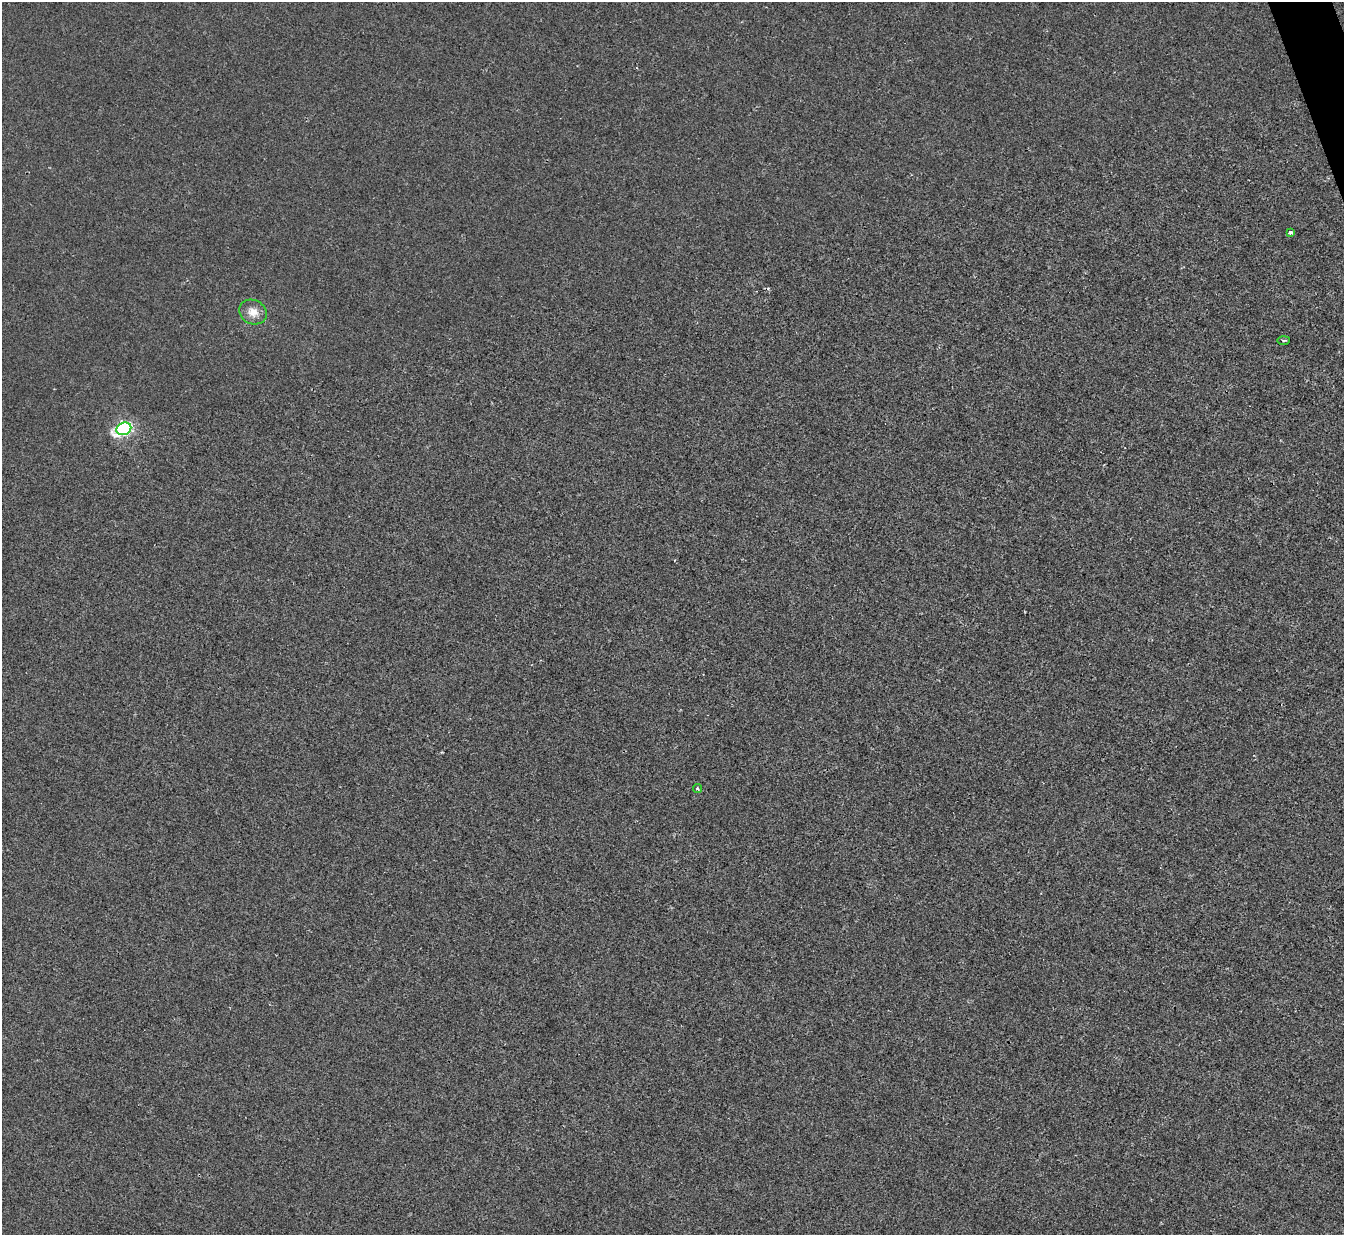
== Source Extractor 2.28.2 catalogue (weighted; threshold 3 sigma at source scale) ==
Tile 10 of 4 x 4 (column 2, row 3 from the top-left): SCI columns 1345-2686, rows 1507-2739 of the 5370 x 5353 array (HDU 1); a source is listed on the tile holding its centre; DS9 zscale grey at full resolution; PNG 1346 x 1237 px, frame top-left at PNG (2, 2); each listed source drawn as its Kron ellipse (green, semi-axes under 4 px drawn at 4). Shown black and unused: <1% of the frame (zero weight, under 2 of 3 exposures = <1% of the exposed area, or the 3 px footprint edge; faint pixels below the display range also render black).
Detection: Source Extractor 2.28.2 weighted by HDU 2 'WHT'; one run over the whole footprint, this tile lists its part. Background 0.00107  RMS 0.005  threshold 0.0225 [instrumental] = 3 sigma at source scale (4.5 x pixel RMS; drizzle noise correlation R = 1.50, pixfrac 1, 0.05/0.05 arcsec/px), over >= 5 px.
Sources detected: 6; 1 cosmic-ray / hot-pixel residue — neither listed nor drawn; the other 5 listed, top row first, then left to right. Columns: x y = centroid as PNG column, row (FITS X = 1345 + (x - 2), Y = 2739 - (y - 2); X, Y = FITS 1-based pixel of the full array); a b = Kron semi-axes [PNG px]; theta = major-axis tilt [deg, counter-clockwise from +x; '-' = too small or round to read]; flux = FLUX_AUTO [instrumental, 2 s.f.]
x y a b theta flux
1290 232 4 3 - 1.7
253 312 14 12 -27 5.6
1283 340 6 3 0 0.62
124 429 8 6 24 110
698 789 4 4 - 1.1